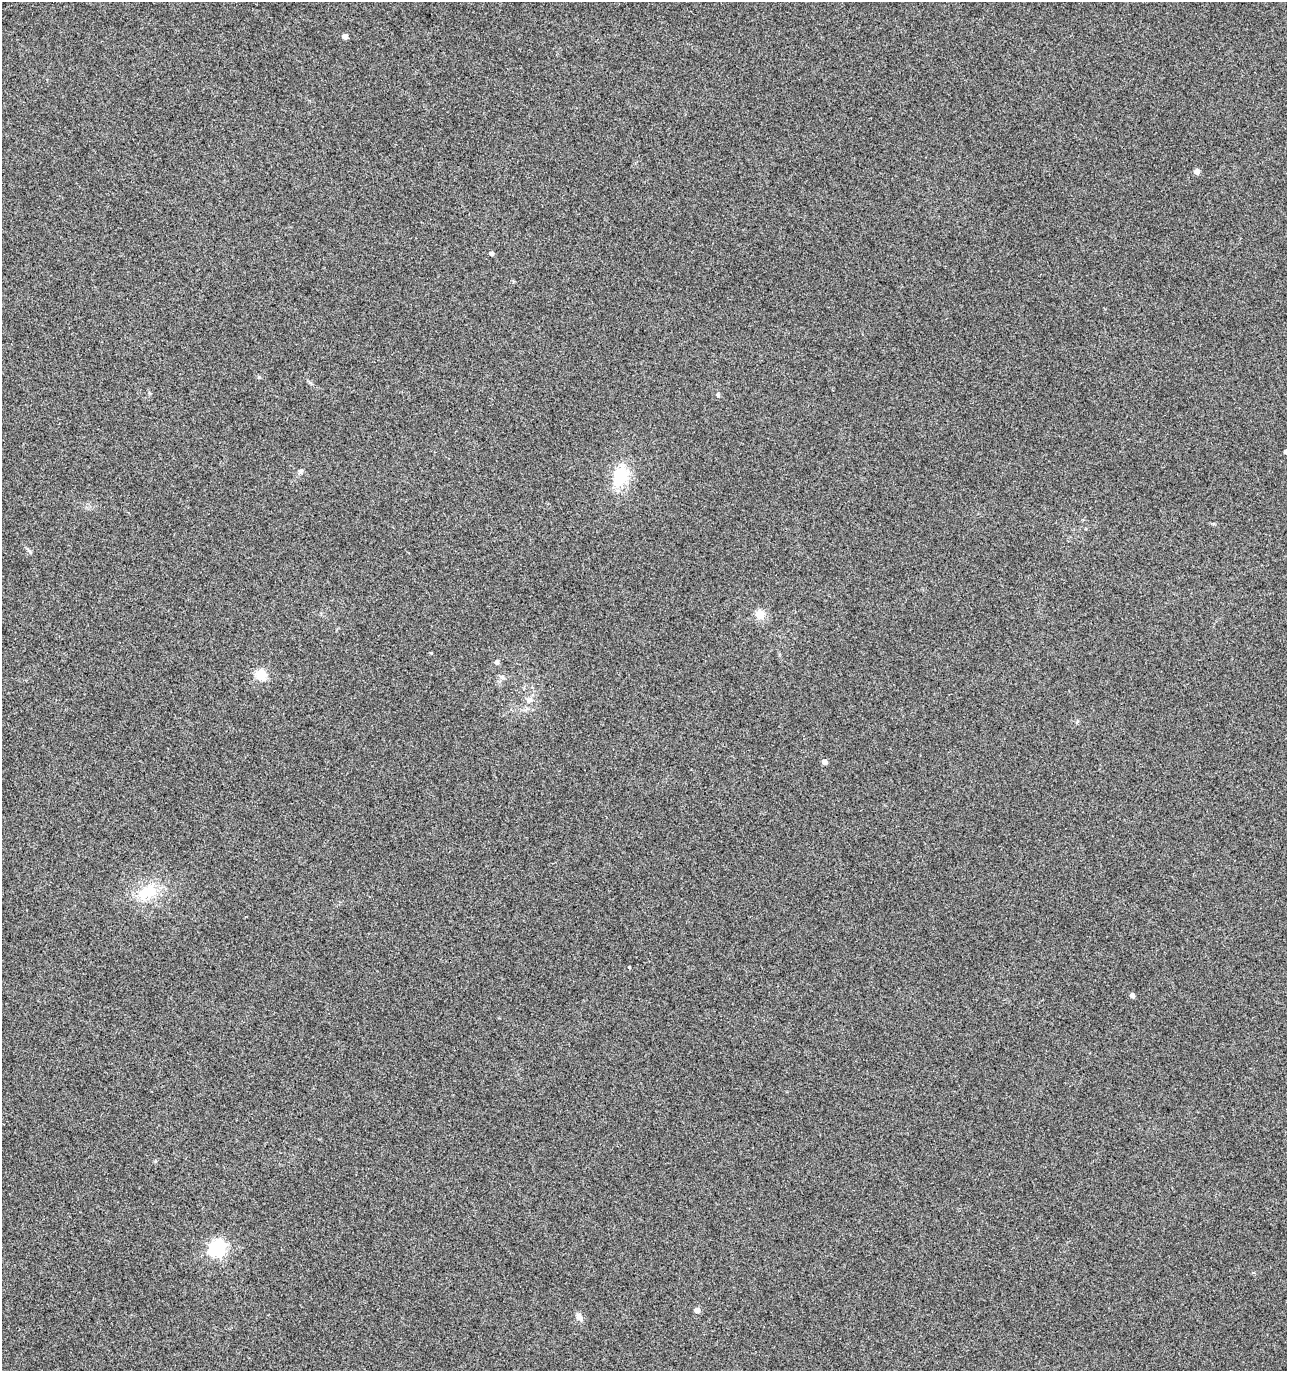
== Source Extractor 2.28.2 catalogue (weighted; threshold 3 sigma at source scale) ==
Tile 11 of 4 x 4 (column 3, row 3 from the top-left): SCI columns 2846-4130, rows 1370-2738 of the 5625 x 5484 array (HDU 1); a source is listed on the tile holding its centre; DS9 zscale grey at full resolution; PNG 1289 x 1373 px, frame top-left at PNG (2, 2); no overlay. Shown black and unused: <1% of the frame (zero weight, under 3 of 4 exposures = <1% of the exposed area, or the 3 px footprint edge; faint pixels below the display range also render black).
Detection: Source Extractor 2.28.2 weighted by HDU 2 'WHT'; one run over the whole footprint, this tile lists its part. Background 0.0334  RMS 0.0091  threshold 0.0407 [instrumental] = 3 sigma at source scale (4.5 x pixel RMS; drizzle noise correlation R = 1.50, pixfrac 1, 0.0396/0.0396 arcsec/px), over >= 5 px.
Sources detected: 19; all 19 listed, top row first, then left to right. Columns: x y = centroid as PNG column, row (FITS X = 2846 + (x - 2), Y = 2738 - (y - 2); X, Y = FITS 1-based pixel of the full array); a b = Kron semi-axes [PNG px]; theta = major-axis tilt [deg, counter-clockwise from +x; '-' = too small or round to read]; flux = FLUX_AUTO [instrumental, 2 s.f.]
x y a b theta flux
345 36 4 4 - 5.6
1197 171 4 4 - 7
491 253 4 4 - 3.3
259 377 5 5 - 1.2
718 395 7 5 -65 1.8
1286 452 4 4 - 2.5
301 471 8 5 71 1.9
621 476 22 16 66 33
760 614 11 9 -44 9.3
496 662 5 5 - 3.3
261 675 15 12 -32 12
529 700 9 7 6 3.6
824 762 4 4 - 5.5
148 892 23 14 23 28
629 967 3 3 - 0.88
1132 995 4 4 - 4.1
217 1248 6 6 - 280
697 1310 4 4 - 7.2
579 1317 11 7 -65 4.3
Isophote crosses this tile's border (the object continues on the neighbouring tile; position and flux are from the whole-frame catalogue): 1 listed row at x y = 1286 452
Unlisted compact peaks at least as high as the median listed source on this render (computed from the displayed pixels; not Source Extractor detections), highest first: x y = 30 552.